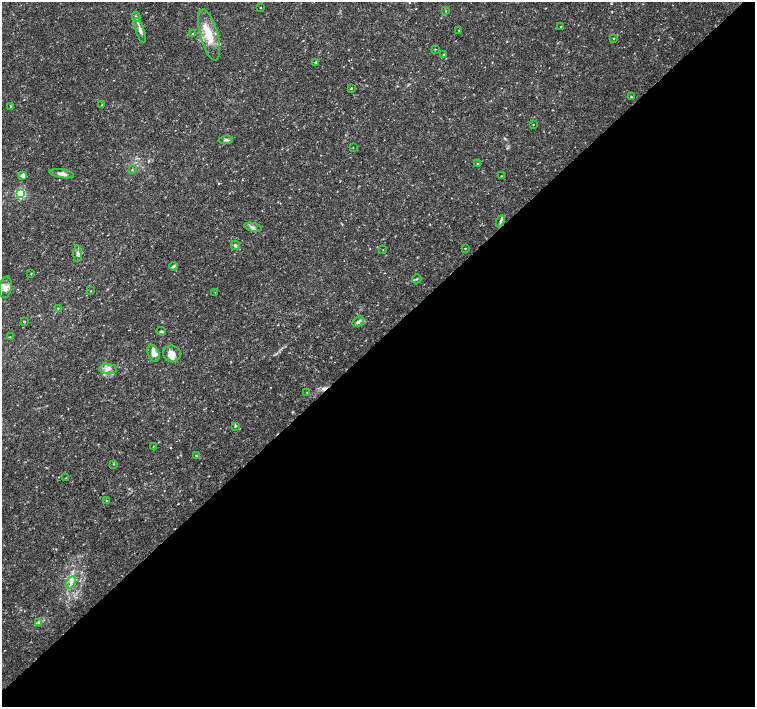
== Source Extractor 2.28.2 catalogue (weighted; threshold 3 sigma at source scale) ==
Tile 12 of 4 x 4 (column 4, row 3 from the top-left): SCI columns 4519-6024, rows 1568-2976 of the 6033 x 6019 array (HDU 1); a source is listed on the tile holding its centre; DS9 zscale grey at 2 x 2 block average (1 PNG px = mean of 2 x 2 image px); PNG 757 x 709 px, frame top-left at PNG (2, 2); each listed source drawn as its Kron ellipse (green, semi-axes under 4 px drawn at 4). Shown black and unused: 52% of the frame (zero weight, under 3 of 4 exposures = <1% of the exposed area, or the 3 px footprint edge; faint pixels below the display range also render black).
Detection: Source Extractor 2.28.2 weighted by HDU 2 'WHT'; one run over the whole footprint, this tile lists its part. Background 0.0374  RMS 0.0037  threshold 0.0167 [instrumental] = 3 sigma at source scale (4.5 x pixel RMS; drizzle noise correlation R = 1.50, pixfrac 1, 0.0396/0.0396 arcsec/px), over >= 5 px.
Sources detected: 59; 1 cosmic-ray / hot-pixel residue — neither listed nor drawn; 4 inside a brighter listed object's ellipse — not listed separately; the other 54 listed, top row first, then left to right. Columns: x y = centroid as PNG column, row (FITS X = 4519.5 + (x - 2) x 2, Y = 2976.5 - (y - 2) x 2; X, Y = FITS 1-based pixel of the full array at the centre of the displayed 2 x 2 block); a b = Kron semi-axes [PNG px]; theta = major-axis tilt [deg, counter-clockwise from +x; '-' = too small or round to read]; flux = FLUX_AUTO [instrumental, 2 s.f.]
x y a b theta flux
260 7 2 2 - 0.51
446 11 2 2 - 0.58
136 17 5 4 - 1.9
561 27 2 2 - 0.33
140 30 13 4 -72 3.9
459 30 3 2 - 0.43
193 34 3 2 - 0.84
209 35 26 9 -75 19
614 38 2 2 - 0.61
435 49 2 2 - 0.37
444 55 3 2 - 0.69
316 62 2 2 - 2
351 88 3 2 - 0.63
631 97 2 2 - 0.81
101 105 2 2 - 0.41
10 106 3 2 - 0.5
533 124 2 2 - 0.33
226 140 7 3 6 1.6
353 147 3 2 - 0.31
478 164 3 3 - 0.84
132 170 3 2 - 0.61
62 174 12 4 -8 4
23 175 2 2 - 7.7
501 176 2 2 - 0.44
21 193 3 3 - 98
500 221 6 3 67 1.7
253 227 9 3 -13 2.4
235 245 4 4 - 1.4
465 248 2 2 - 0.48
383 250 2 2 - 0.37
78 254 8 4 -89 2.7
174 266 4 4 - 1.5
31 274 3 2 - 0.43
417 279 5 2 - 0.94
5 287 11 6 80 5.6
91 291 2 2 - 0.36
215 292 2 2 - 0.32
58 308 3 2 - 0.52
24 322 2 2 - 0.92
358 322 6 4 36 2.5
161 331 5 2 - 0.94
10 337 3 2 - 0.41
153 353 8 5 -70 5.4
172 354 9 8 - 7
108 369 9 5 -1 4.1
307 392 2 2 - 0.41
235 426 4 3 - 0.83
153 446 3 2 - 0.42
196 456 3 2 - 0.56
114 464 3 2 - 0.42
66 478 2 2 - 0.42
107 501 3 2 - 0.72
71 583 7 4 63 3.5
38 623 4 3 - 1.4
Diffuse or blended objects may show on this block-average render without a row.